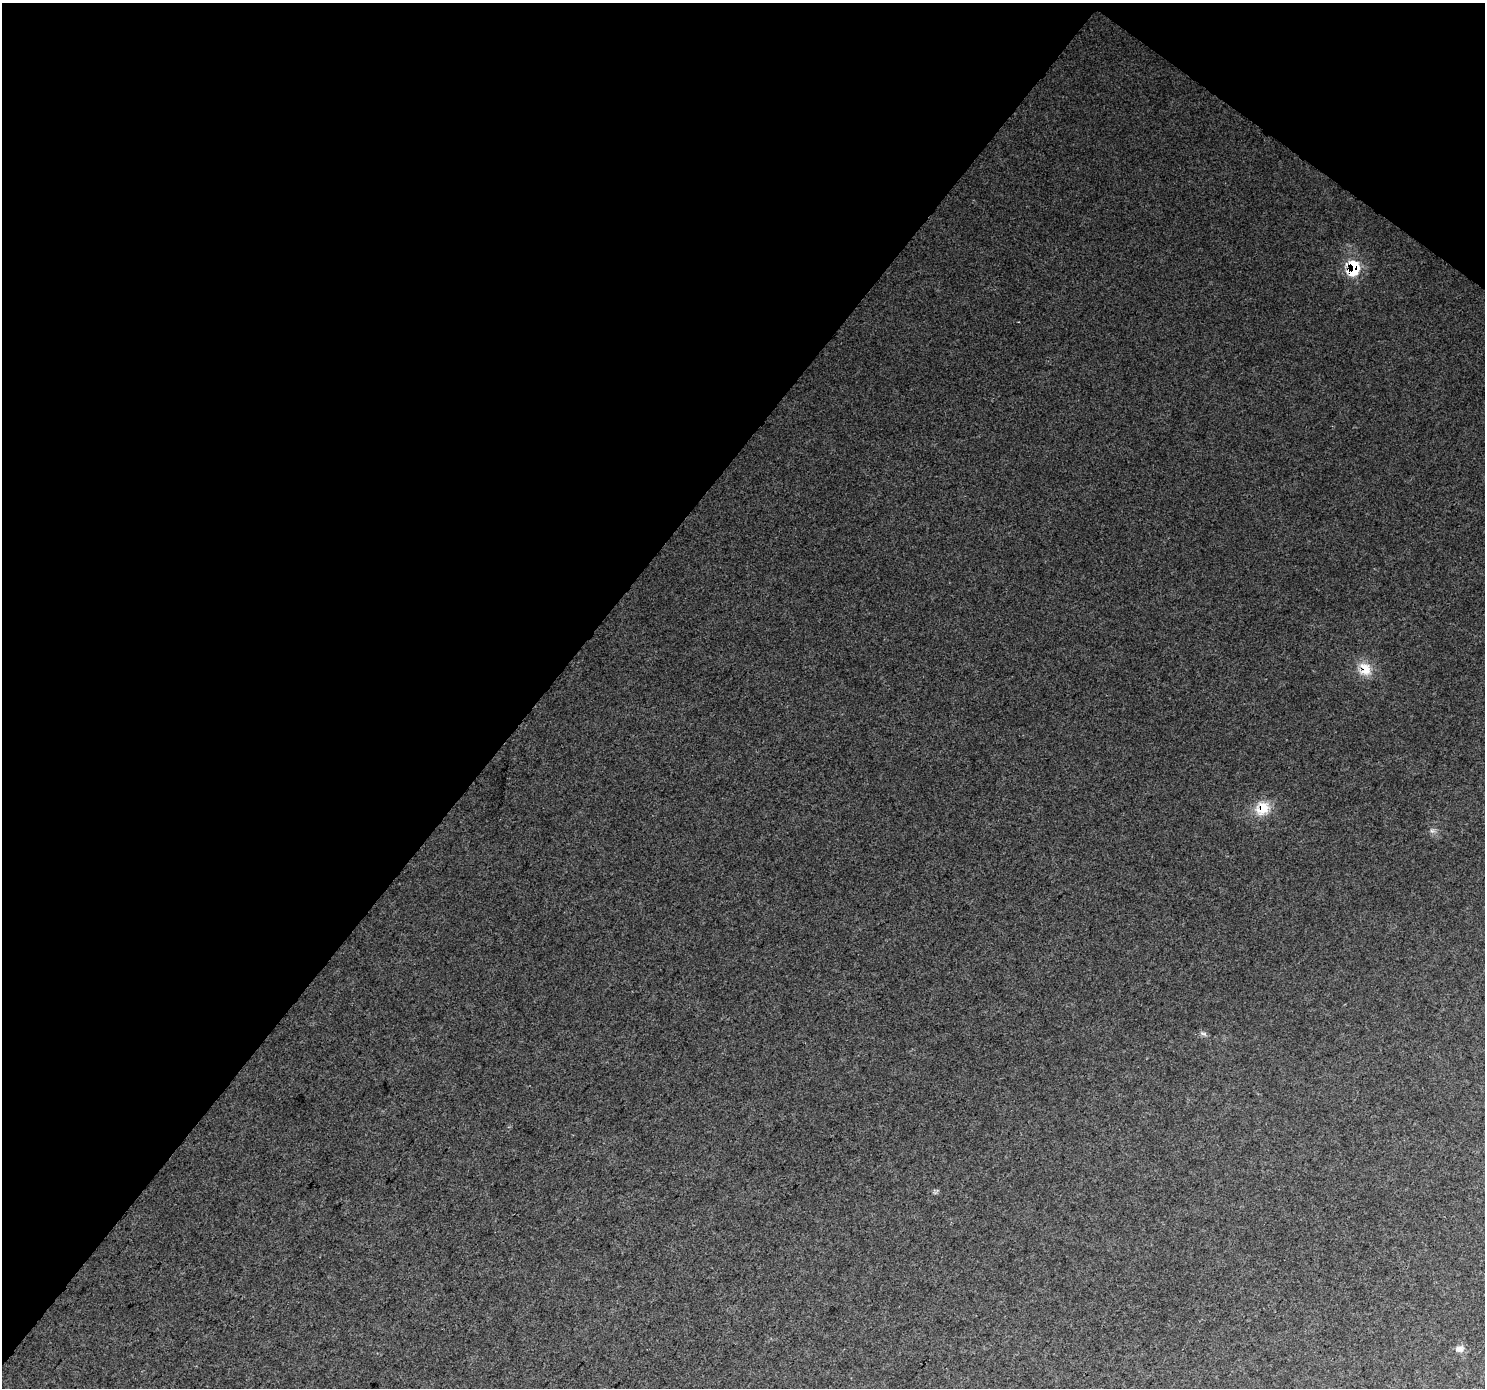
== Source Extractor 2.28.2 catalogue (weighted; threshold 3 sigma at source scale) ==
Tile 2 of 4 x 4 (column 2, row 1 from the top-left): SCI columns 1528-3010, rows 4449-5834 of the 6013 x 6060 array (HDU 1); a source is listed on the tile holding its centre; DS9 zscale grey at full resolution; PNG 1487 x 1390 px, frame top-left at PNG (2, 3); no overlay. Shown black and unused: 39% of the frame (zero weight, under 3 of 4 exposures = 5% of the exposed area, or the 3 px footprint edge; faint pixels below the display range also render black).
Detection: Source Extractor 2.28.2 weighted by HDU 2 'WHT'; one run over the whole footprint, this tile lists its part. Background 0.0161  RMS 0.0042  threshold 0.019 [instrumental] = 3 sigma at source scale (4.5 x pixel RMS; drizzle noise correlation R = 1.50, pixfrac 1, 0.0396/0.0396 arcsec/px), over >= 5 px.
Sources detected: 6; all 6 listed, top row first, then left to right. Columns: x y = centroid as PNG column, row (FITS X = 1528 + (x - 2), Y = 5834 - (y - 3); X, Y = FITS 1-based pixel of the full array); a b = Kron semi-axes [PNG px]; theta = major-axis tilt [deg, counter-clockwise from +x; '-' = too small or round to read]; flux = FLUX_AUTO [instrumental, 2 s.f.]
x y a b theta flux
1353 268 11 9 78 24
1365 669 19 15 -67 7.4
1262 808 20 16 52 8.9
1432 831 6 6 - 1.1
1203 1034 10 4 -14 0.95
1460 1349 12 8 0 2
Overlapping masked pixels (flux is a lower limit): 3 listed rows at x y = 1353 268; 1365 669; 1262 808